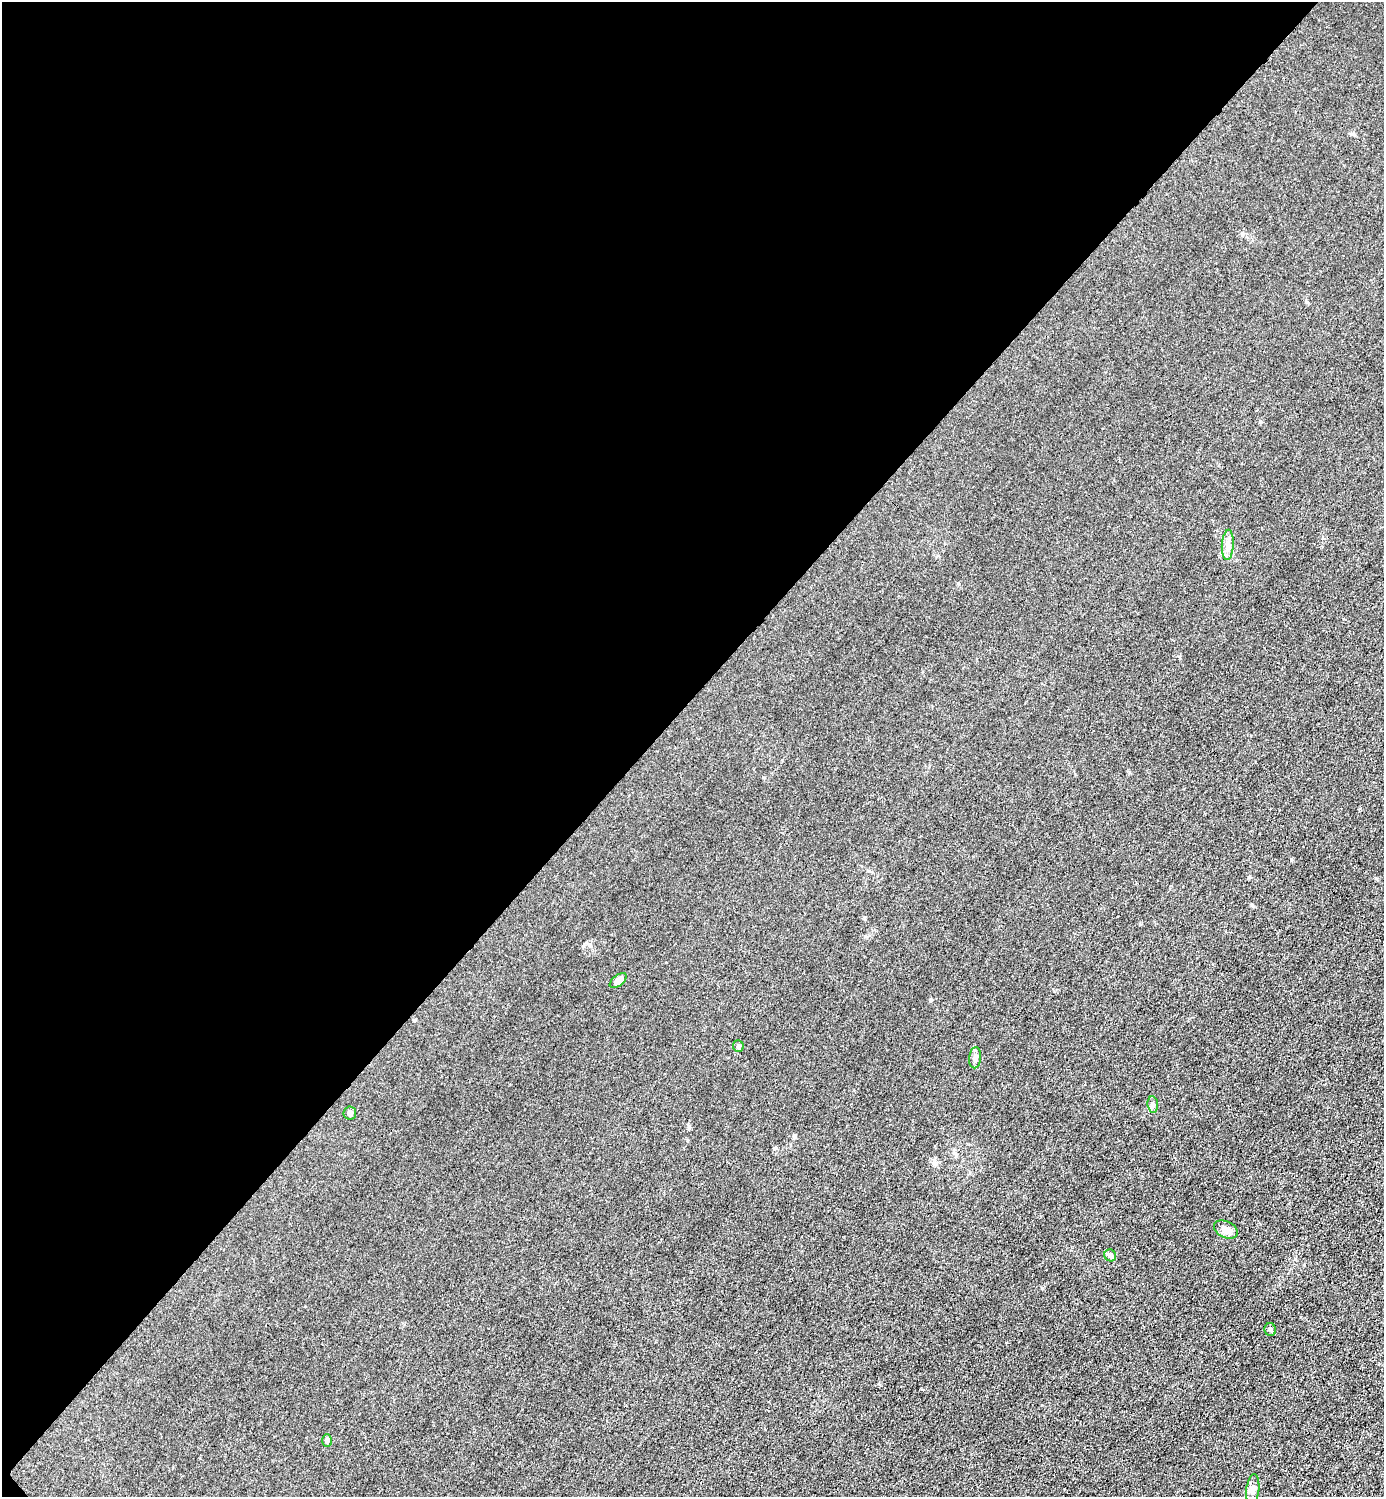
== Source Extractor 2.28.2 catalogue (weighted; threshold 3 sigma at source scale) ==
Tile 5 of 4 x 4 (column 1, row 2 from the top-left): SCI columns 302-1683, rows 2993-4487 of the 5985 x 5985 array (HDU 1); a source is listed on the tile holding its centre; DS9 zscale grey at full resolution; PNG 1386 x 1499 px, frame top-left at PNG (2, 2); each listed source drawn as its Kron ellipse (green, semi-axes under 4 px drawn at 4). Shown black and unused: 47% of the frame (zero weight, under 3 of 4 exposures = <1% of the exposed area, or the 3 px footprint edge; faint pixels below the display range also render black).
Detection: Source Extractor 2.28.2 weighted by HDU 2 'WHT'; one run over the whole footprint, this tile lists its part. Background 0.0216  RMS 0.0063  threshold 0.0283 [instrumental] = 3 sigma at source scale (4.5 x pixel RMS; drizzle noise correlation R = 1.50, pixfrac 1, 0.05/0.05 arcsec/px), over >= 5 px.
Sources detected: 11; all 11 listed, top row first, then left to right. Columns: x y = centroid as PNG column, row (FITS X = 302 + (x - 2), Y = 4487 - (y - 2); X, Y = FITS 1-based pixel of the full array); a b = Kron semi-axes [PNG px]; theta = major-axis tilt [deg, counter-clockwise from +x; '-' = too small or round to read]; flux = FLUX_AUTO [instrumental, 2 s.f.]
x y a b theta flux
1228 545 15 6 86 3.4
618 981 10 5 39 3.6
738 1046 6 5 - 0.99
975 1058 10 6 84 2.1
1153 1105 8 5 -83 1.4
350 1113 6 6 - 1.7
1226 1229 12 8 -27 3.7
1110 1255 6 5 - 2.2
1270 1330 6 6 - 1.3
327 1441 6 5 - 1.1
1253 1490 16 6 84 2.7
Unlisted compact peaks at least as high as the median listed source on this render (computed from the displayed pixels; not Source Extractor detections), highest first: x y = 1291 860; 1249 877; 1042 1288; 1252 905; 795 1137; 865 936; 958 583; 1375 878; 1260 421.